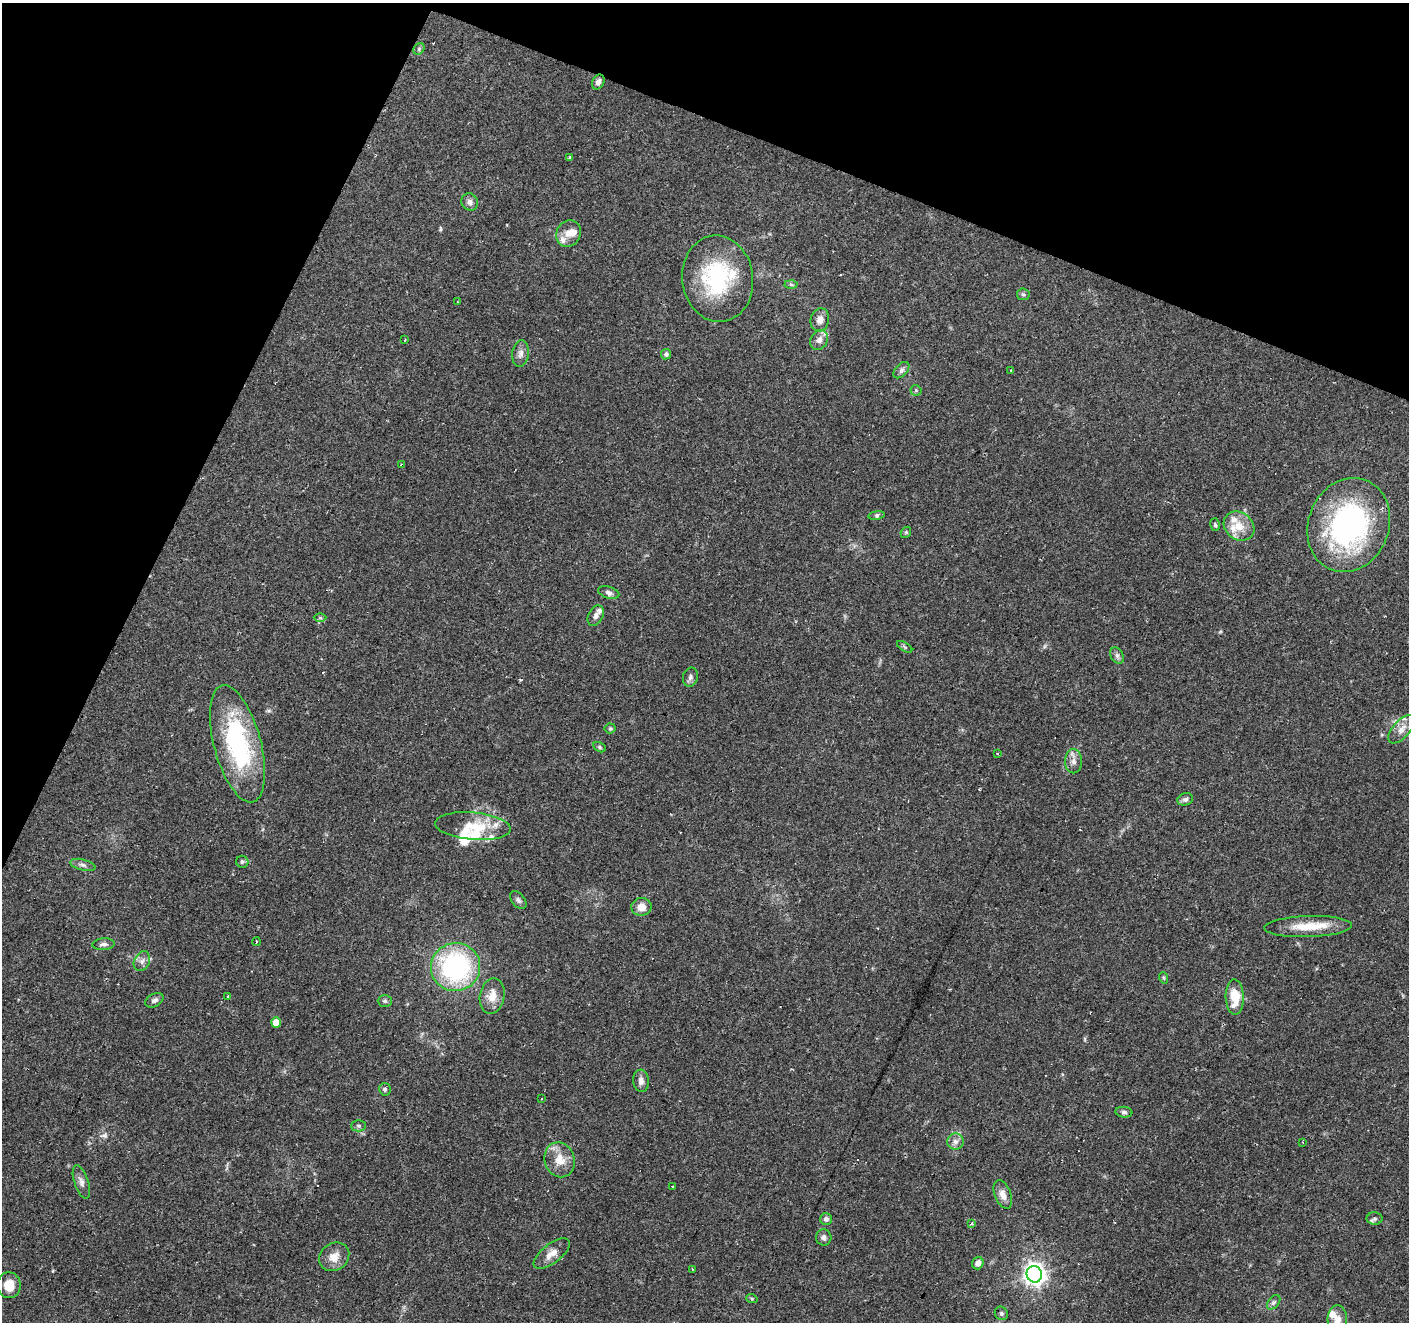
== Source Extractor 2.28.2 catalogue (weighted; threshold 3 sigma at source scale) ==
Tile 2 of 4 x 4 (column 2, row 1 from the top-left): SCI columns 1407-2813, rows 4163-5482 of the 5631 x 5751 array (HDU 1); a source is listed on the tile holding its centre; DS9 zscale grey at full resolution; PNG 1411 x 1324 px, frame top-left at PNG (2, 3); each listed source drawn as its Kron ellipse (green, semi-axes under 4 px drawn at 4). Shown black and unused: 21% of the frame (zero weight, under 2 of 3 exposures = <1% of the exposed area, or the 3 px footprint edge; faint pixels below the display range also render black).
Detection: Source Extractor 2.28.2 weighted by HDU 2 'WHT'; one run over the whole footprint, this tile lists its part. Background 0.0879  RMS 0.0051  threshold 0.0228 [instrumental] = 3 sigma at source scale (4.5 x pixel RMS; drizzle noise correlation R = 1.50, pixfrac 1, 0.0396/0.0396 arcsec/px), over >= 5 px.
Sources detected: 97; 1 inside a brighter object's white glare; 5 cosmic-ray / hot-pixel residue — neither listed nor drawn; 13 inside a brighter listed object's ellipse — not listed separately; the other 78 listed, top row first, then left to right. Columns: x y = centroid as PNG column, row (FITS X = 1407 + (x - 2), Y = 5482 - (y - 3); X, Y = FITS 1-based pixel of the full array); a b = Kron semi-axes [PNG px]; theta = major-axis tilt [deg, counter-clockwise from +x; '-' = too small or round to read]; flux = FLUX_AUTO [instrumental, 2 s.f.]
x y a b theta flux
419 49 6 5 - 0.8
598 82 8 6 63 2
569 157 3 3 - 2.1
470 202 9 8 - 2.3
569 234 14 12 64 5.1
718 279 43 35 -83 50
791 284 6 4 -2 0.89
1023 294 6 5 - 0.92
457 302 2 2 - 0.55
820 320 11 9 76 3.8
405 340 3 3 - 1.7
819 340 10 8 57 3.1
520 353 13 8 83 2.9
666 354 5 5 - 1.5
901 370 10 6 47 1.7
1011 370 3 3 - 1
916 390 5 5 - 0.76
401 464 4 3 - 0.53
876 515 8 4 9 1.2
1215 525 6 5 - 0.84
1349 525 48 40 68 100
1239 526 16 13 -38 8.5
906 532 6 4 47 0.7
609 593 11 6 -18 1.9
596 616 11 7 64 2.2
320 618 6 4 -1 0.7
905 647 8 4 -31 0.82
1117 656 9 6 -63 1.5
690 677 9 7 76 1.7
610 728 5 5 - 0.72
1401 729 17 8 49 4.5
237 744 60 23 -75 72
600 747 7 4 -29 0.86
997 754 3 2 - 0.82
1073 761 12 8 -89 3
1185 799 8 6 18 1.5
473 826 38 13 -5 16
242 862 6 6 - 1
83 865 13 5 -13 1.9
518 900 10 6 -51 1.4
641 907 10 9 - 5
1308 927 43 10 2 13
256 942 4 2 - 0.59
103 944 11 6 6 1.8
142 961 10 7 64 2.5
456 967 25 24 - 82
1164 978 6 3 -71 0.55
227 996 3 2 - 0.46
492 996 18 12 78 6.7
1235 997 17 9 -88 12
154 1000 10 6 29 1.7
385 1001 7 6 - 0.92
276 1023 5 5 - 6.2
641 1081 11 8 -85 2.8
385 1089 6 5 - 1.1
541 1098 3 3 - 4.9
1124 1112 8 5 -7 1.2
359 1126 7 5 0 1.1
955 1141 8 8 - 2.4
1302 1142 3 2 - 0.49
560 1160 18 15 -71 8.4
81 1182 17 7 -71 2.8
672 1186 3 3 - 2.2
1003 1194 15 8 -69 3.9
826 1219 6 6 - 1.4
1375 1219 8 6 1 1.2
971 1223 3 3 - 1.2
824 1237 8 7 - 1.8
552 1254 21 9 37 5
334 1257 16 13 35 5.9
978 1263 6 5 - 2.9
693 1269 3 2 - 0.54
1034 1274 8 7 - 320
9 1285 13 11 -81 7.5
752 1299 6 4 -19 0.56
1274 1302 8 5 49 1.3
1001 1313 7 6 - 1.1
1337 1320 14 10 -87 4.7
Isophote crosses this tile's border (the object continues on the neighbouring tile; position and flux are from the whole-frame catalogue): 1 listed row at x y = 1337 1320